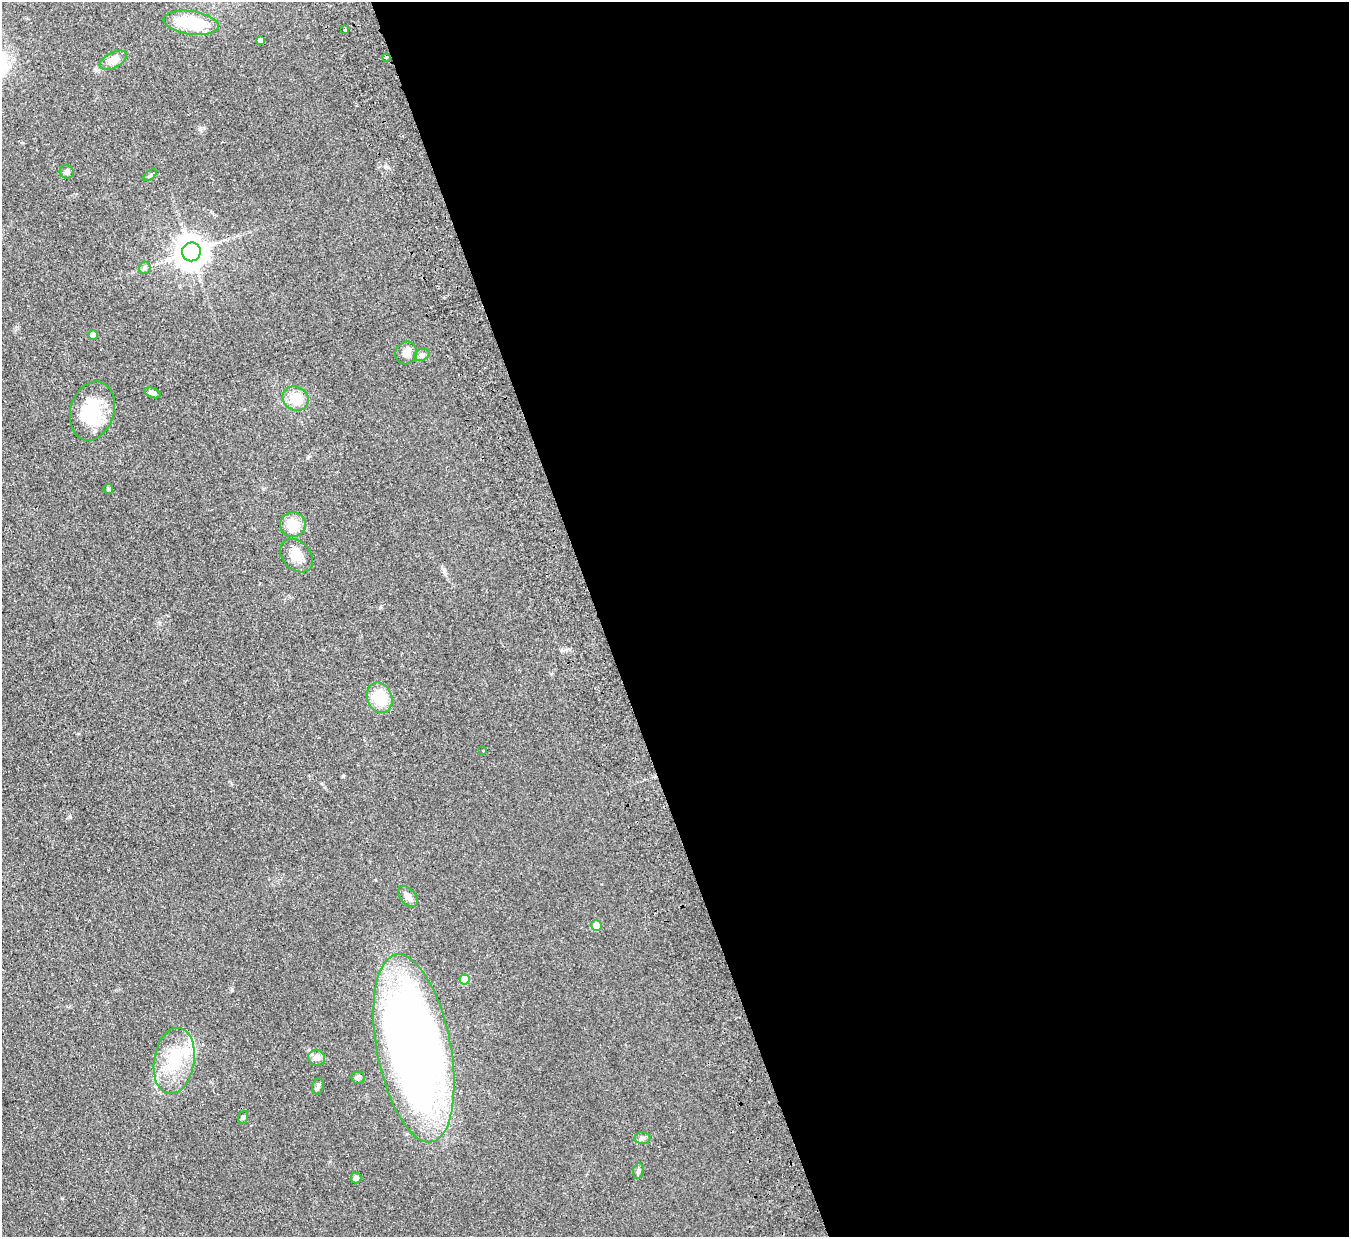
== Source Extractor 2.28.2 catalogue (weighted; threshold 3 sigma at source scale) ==
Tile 8 of 4 x 4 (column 4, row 2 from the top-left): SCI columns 4096-5442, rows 2771-4005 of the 5497 x 5414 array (HDU 1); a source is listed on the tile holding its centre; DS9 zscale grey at full resolution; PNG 1351 x 1239 px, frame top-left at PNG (2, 2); each listed source drawn as its Kron ellipse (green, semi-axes under 4 px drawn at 4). Shown black and unused: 56% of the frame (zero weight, under 2 of 3 exposures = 3% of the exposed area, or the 3 px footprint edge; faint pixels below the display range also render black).
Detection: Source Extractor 2.28.2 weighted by HDU 2 'WHT'; one run over the whole footprint, this tile lists its part. Background 0.0736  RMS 0.0095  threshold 0.0427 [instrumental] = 3 sigma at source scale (4.5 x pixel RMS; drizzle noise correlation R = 1.50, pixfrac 1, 0.05/0.05 arcsec/px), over >= 5 px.
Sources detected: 35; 1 inside a brighter object's white glare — neither listed nor drawn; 2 inside a brighter listed object's ellipse — not listed separately; the other 32 listed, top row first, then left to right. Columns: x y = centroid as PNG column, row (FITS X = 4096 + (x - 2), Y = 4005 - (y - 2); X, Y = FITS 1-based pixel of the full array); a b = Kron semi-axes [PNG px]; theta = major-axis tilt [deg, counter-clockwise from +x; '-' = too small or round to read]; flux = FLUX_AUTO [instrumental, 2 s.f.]
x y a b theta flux
191 23 28 11 -8 40
345 30 3 3 - 2.6
260 40 4 4 - 2.9
387 57 3 3 - 4.7
113 60 15 7 27 8.9
67 172 7 6 - 2.3
150 175 7 4 37 1.5
191 252 9 9 - 1500
145 268 6 5 - 1.9
93 335 5 4 - 9.8
406 353 11 10 - 6.7
422 355 8 6 20 2.4
152 393 8 5 -21 3
296 398 13 12 - 17
92 411 30 22 73 41
108 489 5 5 - 1.2
293 525 13 12 - 16
297 556 19 14 -46 13
380 698 16 12 -69 22
483 751 3 2 - 0.93
408 897 12 7 -48 5.4
596 926 5 5 - 9.1
465 979 5 5 - 26
414 1048 95 37 -79 780
317 1058 8 8 - 5
174 1061 33 20 81 41
358 1078 6 6 - 2.7
318 1086 8 5 74 2.1
243 1117 6 5 - 1.4
642 1138 8 6 2 2.2
638 1171 8 5 80 1.9
356 1178 5 5 - 3.3
Overlapping masked pixels (flux is a lower limit): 1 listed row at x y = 387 57
Unlisted compact peaks at least as high as the median listed source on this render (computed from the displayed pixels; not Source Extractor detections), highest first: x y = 70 817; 232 990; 385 166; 96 69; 343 776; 62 1198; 444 570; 200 129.